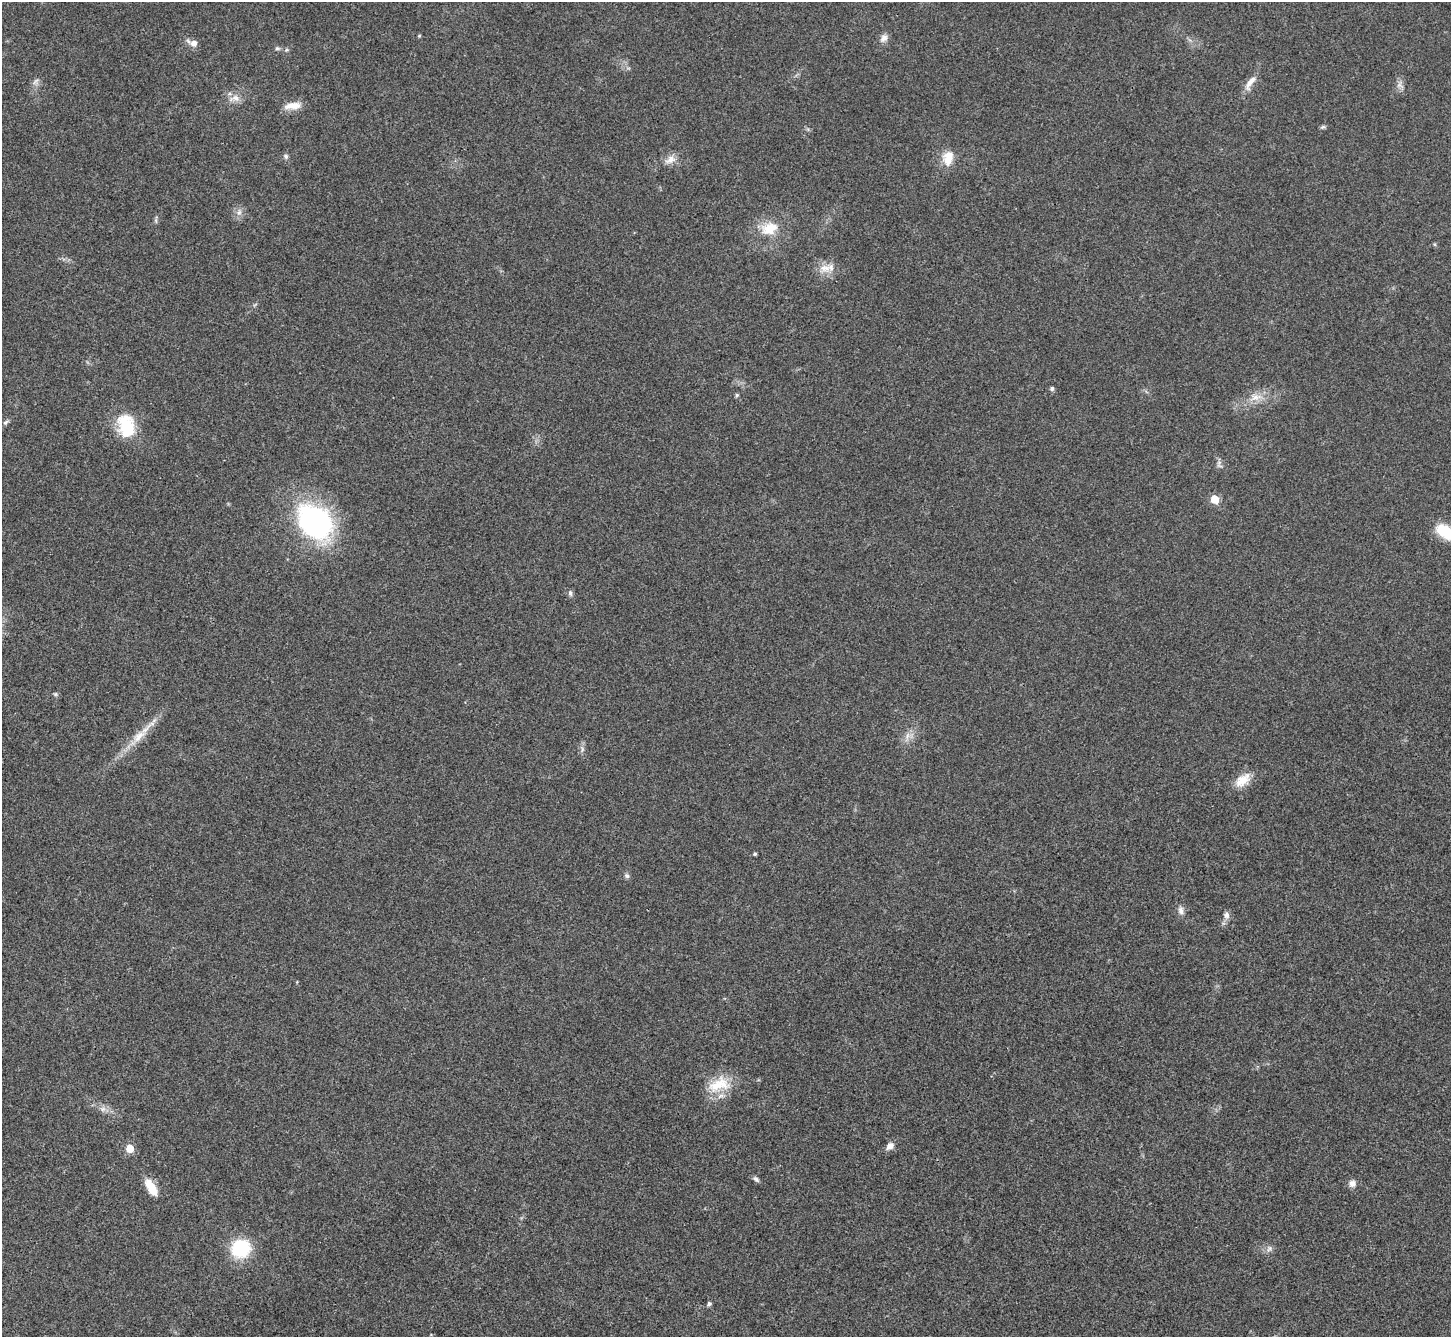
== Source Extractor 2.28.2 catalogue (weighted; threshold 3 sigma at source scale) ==
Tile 7 of 4 x 4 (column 3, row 2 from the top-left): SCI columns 2904-4352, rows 2966-4300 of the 5803 x 5795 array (HDU 1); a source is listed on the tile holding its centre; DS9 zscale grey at full resolution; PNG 1453 x 1339 px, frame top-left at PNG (2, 2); no overlay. Shown black and unused: <1% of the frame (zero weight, under 3 of 4 exposures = <1% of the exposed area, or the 3 px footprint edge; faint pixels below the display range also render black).
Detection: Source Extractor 2.28.2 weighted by HDU 2 'WHT'; one run over the whole footprint, this tile lists its part. Background 0.0214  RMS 0.0045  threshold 0.0201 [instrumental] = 3 sigma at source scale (4.5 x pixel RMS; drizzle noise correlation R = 1.50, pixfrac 1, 0.05/0.05 arcsec/px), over >= 5 px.
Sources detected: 46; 1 inside a brighter object's white glare — not listed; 1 inside a brighter listed object's ellipse — not listed separately; the other 44 listed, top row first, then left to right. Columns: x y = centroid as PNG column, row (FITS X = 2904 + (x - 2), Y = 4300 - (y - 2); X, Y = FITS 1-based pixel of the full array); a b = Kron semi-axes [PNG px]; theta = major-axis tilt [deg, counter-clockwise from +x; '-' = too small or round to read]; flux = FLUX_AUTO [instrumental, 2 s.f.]
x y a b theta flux
419 36 4 4 - 0.48
884 38 12 9 45 2.3
194 43 9 8 - 2.7
277 48 6 5 - 0.8
35 81 11 4 45 1.2
1250 82 24 7 57 4.2
1399 85 8 8 - 1.9
235 98 17 9 5 3.7
295 105 15 11 2 4.6
1323 127 7 5 20 0.8
286 156 7 6 - 0.95
948 158 19 12 77 7
670 159 15 10 38 3.6
239 212 7 6 - 1.6
769 228 21 16 15 10
825 268 18 10 -5 5.2
1052 388 5 5 - 1.1
737 395 5 5 - 0.7
1256 397 16 9 7 4.7
6 422 9 5 34 1.1
125 426 30 23 82 17
1219 462 7 4 19 0.88
1215 499 6 5 - 10
315 522 39 30 -50 88
1446 532 30 13 -26 15
570 593 8 5 -81 1.1
55 694 5 5 - 0.7
139 736 23 11 43 7.3
907 736 12 4 69 2
1243 780 23 13 38 7.2
755 854 5 4 - 0.54
627 876 7 6 - 1.1
1181 911 11 7 -71 2.2
1227 915 9 7 -89 1.9
719 1085 33 18 19 14
103 1109 8 6 45 1.6
890 1146 10 7 41 2.7
130 1148 6 5 - 8.6
756 1179 9 5 -44 1.2
1352 1183 9 9 - 2.3
151 1187 21 10 -59 7.6
241 1248 19 17 27 24
1269 1248 10 6 53 1.5
709 1304 6 6 - 0.8
Isophote crosses this tile's border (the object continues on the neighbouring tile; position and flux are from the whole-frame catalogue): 1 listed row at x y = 1446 532